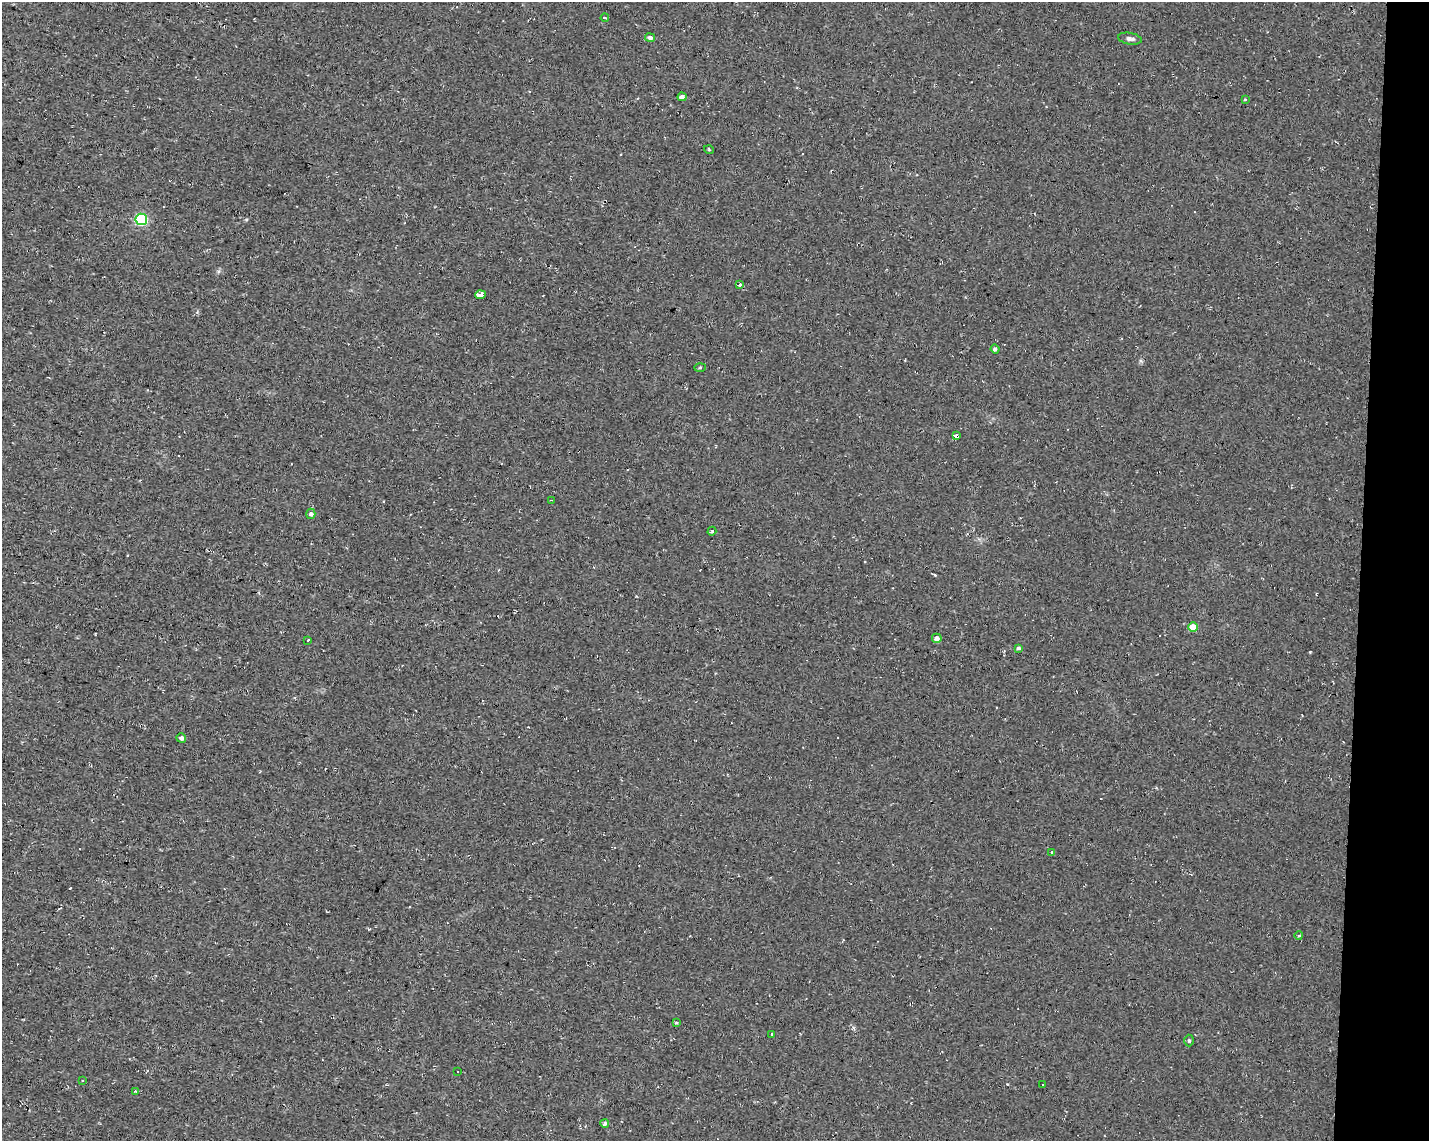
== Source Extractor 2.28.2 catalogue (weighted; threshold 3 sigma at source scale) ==
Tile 6 of 3 x 4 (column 3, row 2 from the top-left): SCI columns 3136-4562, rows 2280-3418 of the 4791 x 4560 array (HDU 1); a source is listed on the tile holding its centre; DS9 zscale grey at full resolution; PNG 1431 x 1143 px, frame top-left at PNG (2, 2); each listed source drawn as its Kron ellipse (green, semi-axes under 4 px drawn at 4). Shown black and unused: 5% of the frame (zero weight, under 2 of 3 exposures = <1% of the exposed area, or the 3 px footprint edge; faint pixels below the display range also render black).
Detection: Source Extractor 2.28.2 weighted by HDU 2 'WHT'; one run over the whole footprint, this tile lists its part. Background 0.012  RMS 0.008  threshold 0.0358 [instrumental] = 3 sigma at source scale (4.5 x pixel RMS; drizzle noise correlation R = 1.50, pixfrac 1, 0.0396/0.0396 arcsec/px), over >= 5 px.
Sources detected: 39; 9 cosmic-ray / hot-pixel residue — neither listed nor drawn; the other 30 listed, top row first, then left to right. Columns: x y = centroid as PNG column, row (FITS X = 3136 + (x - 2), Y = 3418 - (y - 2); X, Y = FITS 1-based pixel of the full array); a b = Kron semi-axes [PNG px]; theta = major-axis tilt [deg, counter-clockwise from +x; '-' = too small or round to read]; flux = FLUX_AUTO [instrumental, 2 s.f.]
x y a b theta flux
605 18 4 3 - 8.3
650 37 5 4 - 2.6
1130 39 12 5 -10 2.7
682 97 4 4 - 3.6
1245 99 3 3 - 1.1
709 150 5 3 - 0.81
141 219 6 5 - 87
740 285 3 3 - 13
480 295 5 4 - 68
995 349 4 4 - 2
700 367 5 3 - 0.8
956 436 4 3 - 35
551 500 3 2 - 0.77
311 514 5 4 - 2.3
712 531 4 3 - 0.88
1193 627 5 4 - 13
937 638 5 5 - 4.5
308 640 3 2 - 0.71
1018 648 4 4 - 1.7
181 738 5 4 - 2.3
1051 852 3 3 - 12
1299 935 4 3 - 0.82
676 1023 4 4 - 0.75
772 1034 3 3 - 1.5
1189 1040 6 4 -88 1.3
457 1071 3 3 - 2.3
82 1081 3 2 - 1.2
1042 1084 3 3 - 1.4
135 1091 3 2 - 0.5
605 1124 4 4 - 2.5
Overlapping masked pixels (flux is a lower limit): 1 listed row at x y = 956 436